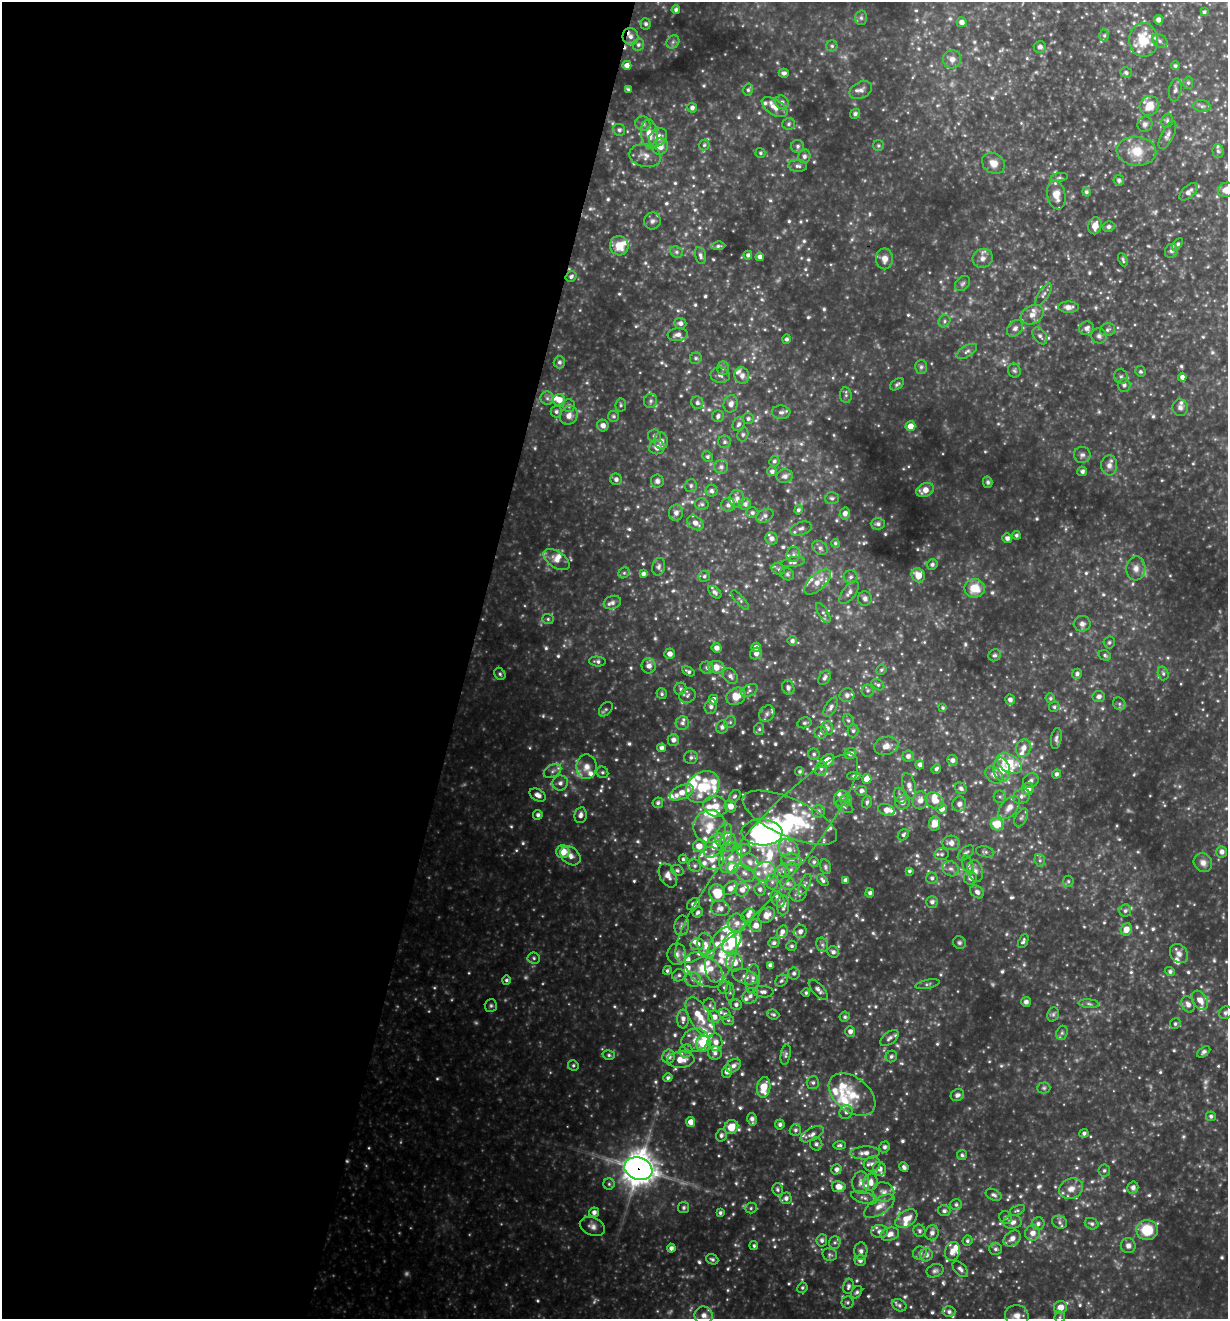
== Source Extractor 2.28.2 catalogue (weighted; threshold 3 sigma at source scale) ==
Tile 5 of 4 x 4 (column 1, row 2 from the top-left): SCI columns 259-1484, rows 2639-3955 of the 5293 x 5275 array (HDU 1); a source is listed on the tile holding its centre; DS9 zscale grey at full resolution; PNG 1230 x 1321 px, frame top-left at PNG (2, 2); each listed source drawn as its Kron ellipse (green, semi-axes under 4 px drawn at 4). Shown black and unused: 38% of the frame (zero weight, under 3 of 4 exposures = <1% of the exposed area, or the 3 px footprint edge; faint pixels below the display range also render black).
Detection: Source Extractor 2.28.2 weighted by HDU 2 'WHT'; one run over the whole footprint, this tile lists its part. Background 0.358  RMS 0.038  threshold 0.171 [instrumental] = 3 sigma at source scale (4.5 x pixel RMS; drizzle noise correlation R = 1.50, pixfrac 1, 0.05/0.05 arcsec/px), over >= 5 px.
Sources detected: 995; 23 too faint to see at this stretch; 3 inside a brighter object's white glare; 1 cosmic-ray / hot-pixel residue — neither listed nor drawn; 122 inside a brighter listed object's ellipse — not listed separately; of the other 846, all 500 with FLUX_AUTO >= 6.98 (the completeness limit of this list) listed and drawn (346 fainter detections not listed), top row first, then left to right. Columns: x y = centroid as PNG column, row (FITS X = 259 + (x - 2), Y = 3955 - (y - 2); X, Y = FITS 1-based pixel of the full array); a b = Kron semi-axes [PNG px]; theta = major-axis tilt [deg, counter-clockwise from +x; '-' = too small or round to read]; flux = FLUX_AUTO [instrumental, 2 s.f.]
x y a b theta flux
676 10 4 4 - 10
1204 12 4 4 - 8.1
861 18 7 6 - 9.7
1158 20 4 4 - 16
961 22 5 5 - 18
646 24 5 5 - 9.7
1104 35 6 5 - 7.2
630 37 8 8 - 23
1143 40 17 14 -87 130
1160 41 8 6 -37 14
673 42 7 6 - 8.8
638 45 6 6 - 9.6
832 46 5 5 - 7.6
1040 47 6 6 - 11
952 59 9 9 - 21
627 65 4 4 - 24
1175 66 4 4 - 8
1126 72 6 5 - 9.8
784 73 5 4 - 12
1188 83 6 5 - 7.2
628 89 4 3 - 7.5
748 90 6 5 - 8.5
861 90 12 8 26 21
1175 90 12 6 81 13
782 102 7 6 - 15
1149 106 10 9 - 63
1202 106 9 6 -9 12
775 107 14 7 -32 36
692 108 5 5 - 14
855 114 5 4 - 11
1167 121 7 5 76 8.5
643 124 7 7 - 13
789 124 6 5 - 8.6
1145 124 8 7 - 14
619 130 6 6 - 10
649 134 15 8 -83 51
1167 135 15 6 63 18
658 137 10 8 47 35
704 145 5 5 - 7.2
660 146 9 7 65 37
798 146 6 6 - 11
878 146 5 5 - 7.1
1136 151 20 14 -5 90
1218 151 7 5 -86 8
760 153 5 5 - 7.5
645 156 16 11 -10 33
804 156 7 6 - 12
993 163 12 10 -34 35
798 166 9 6 -4 12
1059 177 8 4 9 7.6
1119 180 5 5 - 9.8
1226 190 8 7 - 36
1086 192 4 4 - 8.4
1189 192 11 6 41 19
1056 195 14 9 -80 47
652 221 8 8 - 14
1095 226 8 6 77 33
1108 227 6 5 - 10
1177 244 7 4 52 8.1
619 246 10 9 - 59
718 246 7 4 6 7.3
1171 251 7 6 - 13
676 252 7 5 -22 9.4
748 255 4 4 - 12
700 256 9 5 -76 13
760 257 4 4 - 18
983 258 10 9 - 21
884 259 10 8 -90 30
1123 260 7 4 -66 7.2
571 276 6 5 - 9.4
963 284 9 6 45 10
1043 295 13 5 57 12
1069 307 10 5 -1 24
1032 315 12 9 29 28
944 321 6 5 - 9.1
680 323 6 5 - 13
1015 328 9 7 47 16
1086 328 7 6 - 14
1108 330 7 6 - 11
678 335 10 6 6 18
1040 336 9 6 -54 14
1099 336 8 7 - 11
787 339 4 4 - 9.7
967 351 11 5 30 13
696 358 6 5 - 8.3
559 362 6 5 - 11
921 367 7 6 - 10
723 368 7 5 -90 10
1014 371 7 6 - 9.1
1140 371 5 5 - 7.1
720 375 9 7 -11 13
742 376 8 7 - 20
1121 376 7 6 - 9.8
1182 377 4 4 - 15
897 384 8 5 35 8.5
1124 385 6 6 - 13
846 395 8 6 -83 8.8
547 398 6 6 - 10
559 400 6 6 - 33
650 401 7 6 - 11
697 403 6 6 - 10
731 404 9 7 75 18
621 405 7 5 82 7.2
569 406 6 6 - 9.7
1180 408 8 8 - 15
556 412 6 5 - 9.4
781 412 9 6 -3 13
569 415 10 8 55 24
614 416 5 5 - 7.2
718 416 6 5 - 11
748 419 6 5 - 11
739 424 7 5 64 11
603 425 6 5 - 21
910 426 5 5 - 35
743 434 7 5 75 7.4
654 436 6 6 - 11
661 441 8 6 -84 17
725 442 6 6 - 8.8
657 447 8 7 - 24
1082 455 8 8 - 13
708 456 5 5 - 7.4
774 461 5 5 - 8.4
1109 465 10 8 87 22
721 467 7 7 - 13
772 471 5 4 - 11
1082 471 5 4 - 12
785 476 8 7 - 14
616 479 6 5 - 14
657 481 6 6 - 12
988 482 6 4 -75 7.8
691 486 6 6 - 9.2
925 490 9 6 23 34
711 491 6 5 - 11
832 498 7 6 - 9
737 499 9 7 87 20
702 504 7 6 - 8.4
745 504 6 5 - 14
728 505 7 6 - 14
798 510 5 4 - 8.8
676 513 8 7 - 20
752 513 6 5 - 8.9
845 513 6 5 - 17
765 516 9 6 28 13
695 523 9 6 -36 26
878 524 7 5 1 10
801 529 11 6 19 14
1016 535 4 4 - 7.9
771 538 6 6 - 16
1007 538 5 5 - 15
835 543 4 4 - 7
820 548 8 6 -37 12
793 554 7 6 - 14
557 560 15 8 -34 32
793 562 12 5 8 14
932 564 5 5 - 10
659 567 9 6 77 11
1136 568 12 9 84 27
778 569 7 5 -25 9.3
624 573 6 5 - 7.1
643 574 4 4 - 13
787 574 7 6 - 8.6
918 575 7 6 - 58
704 576 5 5 - 8.8
851 577 7 6 - 11
817 582 16 8 42 40
975 588 10 9 - 78
715 592 8 4 -44 8.3
849 593 13 6 53 18
865 598 7 7 - 13
740 600 12 4 -49 8.6
612 603 9 6 18 18
823 613 11 4 -59 10
548 619 6 5 - 7.1
1082 624 8 8 - 17
792 641 4 4 - 12
1109 642 6 5 - 8.5
756 647 5 4 - 20
716 648 5 4 - 20
756 653 6 5 - 13
669 654 5 5 - 24
995 655 6 5 - 9.1
1105 655 6 5 - 7.7
597 661 8 5 -5 10
649 666 7 7 - 22
716 667 8 6 -4 44
707 668 7 6 - 12
881 670 5 5 - 7
688 671 7 4 -31 9.9
1163 673 7 5 -74 9.1
500 674 6 5 - 7.6
1077 674 5 5 - 12
730 676 9 6 -52 15
825 678 8 5 58 13
878 685 7 5 -34 8.1
788 688 7 6 - 14
680 689 6 5 - 8.8
749 690 9 5 31 9.8
868 690 6 6 - 9.3
662 694 5 5 - 7.2
687 695 8 7 - 11
847 695 7 7 - 13
736 696 10 8 28 70
1099 696 6 5 - 14
1050 698 5 4 - 7.2
713 700 5 4 - 27
1010 700 5 5 - 16
1119 704 7 6 - 9.9
711 707 8 6 78 15
831 707 10 5 59 14
1054 707 5 5 - 7.9
943 708 4 4 - 7.2
606 709 8 5 48 7.6
767 714 9 7 57 14
848 720 6 5 - 7.2
730 722 6 5 - 7.7
682 723 7 6 - 11
804 723 7 5 14 7.1
722 727 6 6 - 15
827 728 7 6 - 17
759 729 6 5 - 7.7
853 731 7 5 89 8.2
821 733 6 6 - 12
1056 738 11 5 81 12
673 740 6 5 - 18
886 746 12 9 15 31
661 748 4 4 - 14
1023 748 9 7 66 25
814 754 6 5 - 8.3
850 754 6 5 - 16
908 756 5 5 - 15
691 757 7 6 - 10
952 760 5 5 - 15
827 761 8 5 39 60
1009 763 13 8 -32 170
920 765 4 4 - 16
587 767 12 10 89 34
821 769 7 6 - 12
936 769 5 4 - 9.5
1002 770 12 8 -81 84
553 771 9 6 28 14
800 771 4 4 - 7.9
602 772 6 5 - 8.3
1056 774 4 4 - 11
994 775 10 7 -42 22
854 776 6 4 0 7.3
867 779 5 4 - 44
1031 780 8 6 32 12
560 783 8 7 - 17
909 786 13 6 -75 23
703 787 18 14 39 140
961 788 6 5 - 12
1028 789 6 6 - 37
861 791 6 5 - 13
682 792 13 6 26 40
538 795 8 5 -31 22
735 796 7 5 53 7.9
900 796 8 5 -64 11
1021 796 8 7 - 16
1000 797 6 6 - 8.1
841 798 8 7 - 14
846 800 6 6 - 15
920 800 9 7 76 27
935 801 10 7 -30 35
867 802 6 4 73 8.5
902 802 7 7 - 18
658 803 5 5 - 9.7
959 804 7 7 - 15
715 806 12 10 -19 42
730 806 6 5 - 30
844 806 10 5 -29 9.1
1009 807 13 8 50 33
941 809 5 5 - 31
886 810 8 5 -22 30
818 811 6 6 - 12
538 815 5 4 - 12
580 815 8 6 80 17
1021 817 10 5 60 9.9
790 818 51 19 -24 250
934 823 7 5 81 44
997 824 6 6 - 98
710 826 16 16 - 73
762 832 20 13 -2 680
724 835 12 7 67 40
903 835 6 5 - 8.6
728 842 9 7 75 24
951 843 8 7 - 24
699 846 6 6 - 41
715 846 13 8 53 43
789 849 11 9 -44 33
744 850 7 5 22 8.3
563 852 7 6 - 67
985 852 9 5 -12 9.1
1222 852 6 5 - 16
966 853 9 5 41 13
941 854 7 6 - 9.9
570 856 11 8 -40 25
712 858 12 11 - 53
731 858 16 10 67 48
767 858 136 31 49 680
683 859 4 4 - 7.3
791 860 10 6 -7 16
1040 860 6 5 - 8.3
750 862 9 8 - 24
814 862 5 4 - 7.1
1203 863 10 9 - 22
968 865 10 5 -70 13
695 866 6 6 - 9.7
825 867 7 5 -75 7.7
732 868 6 5 - 96
951 869 8 7 - 15
677 870 6 5 - 7
791 870 7 5 62 8.2
783 871 7 5 -48 8.7
909 871 4 3 - 8.1
975 871 11 7 -77 19
765 872 10 9 - 32
744 873 12 7 -38 19
668 875 13 8 -63 27
932 878 6 5 - 10
970 878 6 6 - 16
823 880 7 4 -47 9.2
846 880 4 4 - 15
1068 881 5 5 - 7.2
772 882 7 6 - 11
788 884 8 6 -25 12
805 884 11 5 65 11
730 888 8 6 38 25
760 889 6 5 - 11
742 890 7 6 - 24
977 892 7 5 -41 14
717 893 9 7 -64 100
798 893 9 8 - 15
870 893 4 4 - 12
778 899 9 6 -54 14
932 902 6 6 - 13
694 904 7 5 39 17
783 905 10 6 90 23
720 908 9 8 - 21
1125 911 6 6 - 9.5
698 912 5 5 - 10
748 915 7 5 42 16
767 915 9 7 39 31
737 923 9 9 - 29
682 925 10 7 80 16
756 925 6 6 - 27
1126 929 6 5 - 33
782 931 6 5 - 15
800 931 6 6 - 18
1023 941 7 4 65 10
732 942 12 7 54 160
774 943 6 5 - 10
959 943 7 6 - 8.3
697 944 7 6 - 19
822 945 7 5 -68 10
706 946 13 8 -77 36
792 946 5 5 - 7.5
833 952 6 5 - 13
677 954 11 9 -89 25
1179 954 10 8 -51 22
721 955 28 14 74 110
534 958 6 5 - 7.8
734 962 9 8 - 39
770 965 4 4 - 14
667 970 5 4 - 8
704 970 22 14 -38 93
1170 972 5 4 - 10
794 973 6 5 - 11
679 975 7 6 - 11
745 976 13 7 -17 22
693 979 8 7 - 18
753 979 14 7 83 24
506 980 4 4 - 7.5
781 981 7 5 44 9.2
927 984 12 4 11 7.8
724 987 6 6 - 11
818 990 12 5 -48 17
730 992 9 4 90 7.2
763 992 10 6 -4 14
806 993 4 4 - 7.4
750 996 8 7 - 16
1200 1000 10 7 -57 34
1026 1002 5 5 - 12
736 1004 5 5 - 12
1089 1004 10 4 -5 8.9
1188 1004 8 6 -68 19
710 1005 7 6 - 9.7
491 1006 6 6 - 7.8
1226 1013 7 6 - 11
725 1014 6 5 - 9.9
773 1014 6 5 - 7.4
1053 1014 7 5 68 8.6
700 1017 22 10 -59 70
714 1017 6 6 - 26
845 1017 5 5 - 8
683 1019 9 6 88 18
728 1020 6 5 - 7.3
1175 1024 5 5 - 7.7
850 1031 5 5 - 17
1062 1033 7 5 69 8.2
889 1038 10 6 39 14
695 1040 14 11 20 43
716 1042 9 7 -83 25
703 1044 8 7 - 93
686 1051 7 6 - 16
1204 1052 7 4 36 9.9
715 1053 7 6 - 15
609 1055 6 5 - 7.8
786 1055 10 5 81 9.1
891 1056 6 5 - 9
668 1057 7 6 - 21
681 1060 14 8 4 43
573 1065 5 5 - 7.1
733 1066 8 6 38 17
727 1072 6 5 - 21
668 1078 5 4 - 9.8
813 1083 6 6 - 9.3
764 1087 10 6 81 73
1044 1088 6 5 - 7.2
852 1095 26 17 -39 98
957 1095 7 5 23 13
846 1112 7 6 - 12
1211 1116 5 4 - 9.7
752 1119 6 4 -77 15
691 1122 5 4 - 37
780 1124 5 5 - 10
731 1127 7 6 - 66
795 1130 6 5 - 9.1
1084 1133 4 4 - 8.7
812 1134 13 6 28 17
721 1135 6 5 - 12
816 1144 6 6 - 10
840 1145 6 4 4 8.1
885 1147 5 5 - 11
865 1153 15 6 2 25
962 1155 5 5 - 7.6
872 1164 8 7 - 17
904 1167 5 3 - 11
638 1169 14 11 -20 7500
836 1169 5 5 - 14
879 1169 7 6 - 19
1104 1170 6 6 - 7.9
870 1182 9 7 76 27
861 1183 11 8 89 19
609 1184 5 5 - 7.4
839 1187 7 5 -10 33
1133 1188 6 5 - 15
777 1189 6 5 - 9.7
1071 1189 12 10 23 35
883 1192 11 9 -19 23
994 1195 8 5 -25 11
786 1198 5 5 - 14
864 1198 13 5 -17 13
956 1204 6 5 - 9.9
879 1206 17 8 33 35
684 1208 5 5 - 8.7
751 1208 6 5 - 7.3
1017 1210 8 4 26 7.2
944 1211 6 5 - 11
594 1212 5 5 - 16
720 1213 4 4 - 8.5
1006 1217 6 6 - 9
906 1219 12 7 34 45
1013 1222 9 7 6 18
1059 1222 8 6 -24 12
1038 1224 6 6 - 12
1092 1224 7 5 -24 8.5
592 1226 13 9 -23 21
1147 1230 11 10 - 120
919 1231 6 5 - 8.5
879 1232 8 6 -1 18
932 1233 7 6 - 17
1032 1233 8 7 - 29
890 1234 9 6 16 23
1012 1238 9 7 39 23
822 1240 6 5 - 12
967 1241 5 5 - 8.1
835 1243 6 5 - 7.4
754 1246 4 4 - 7.3
1128 1246 7 7 - 17
671 1248 4 4 - 15
995 1249 6 6 - 10
861 1251 9 6 88 13
952 1251 9 7 72 27
920 1253 7 6 - 11
830 1255 7 6 - 8.5
926 1255 6 6 - 14
712 1259 6 5 - 8.9
860 1260 5 5 - 16
960 1269 10 5 -47 14
935 1271 9 6 23 11
848 1286 7 5 79 12
802 1288 5 5 - 7.3
857 1292 7 4 56 8.3
847 1302 6 6 - 8
899 1305 8 5 -29 9.2
1061 1307 6 6 - 43
949 1312 6 5 - 11
704 1315 9 8 - 27
1017 1316 12 10 -13 34
1060 1317 6 5 - 7.3
Overlapping masked pixels (flux is a lower limit): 2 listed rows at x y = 630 37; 638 1169
Isophote crosses this tile's border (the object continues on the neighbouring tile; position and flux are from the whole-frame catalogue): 3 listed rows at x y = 1226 190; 1226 1013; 1017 1316